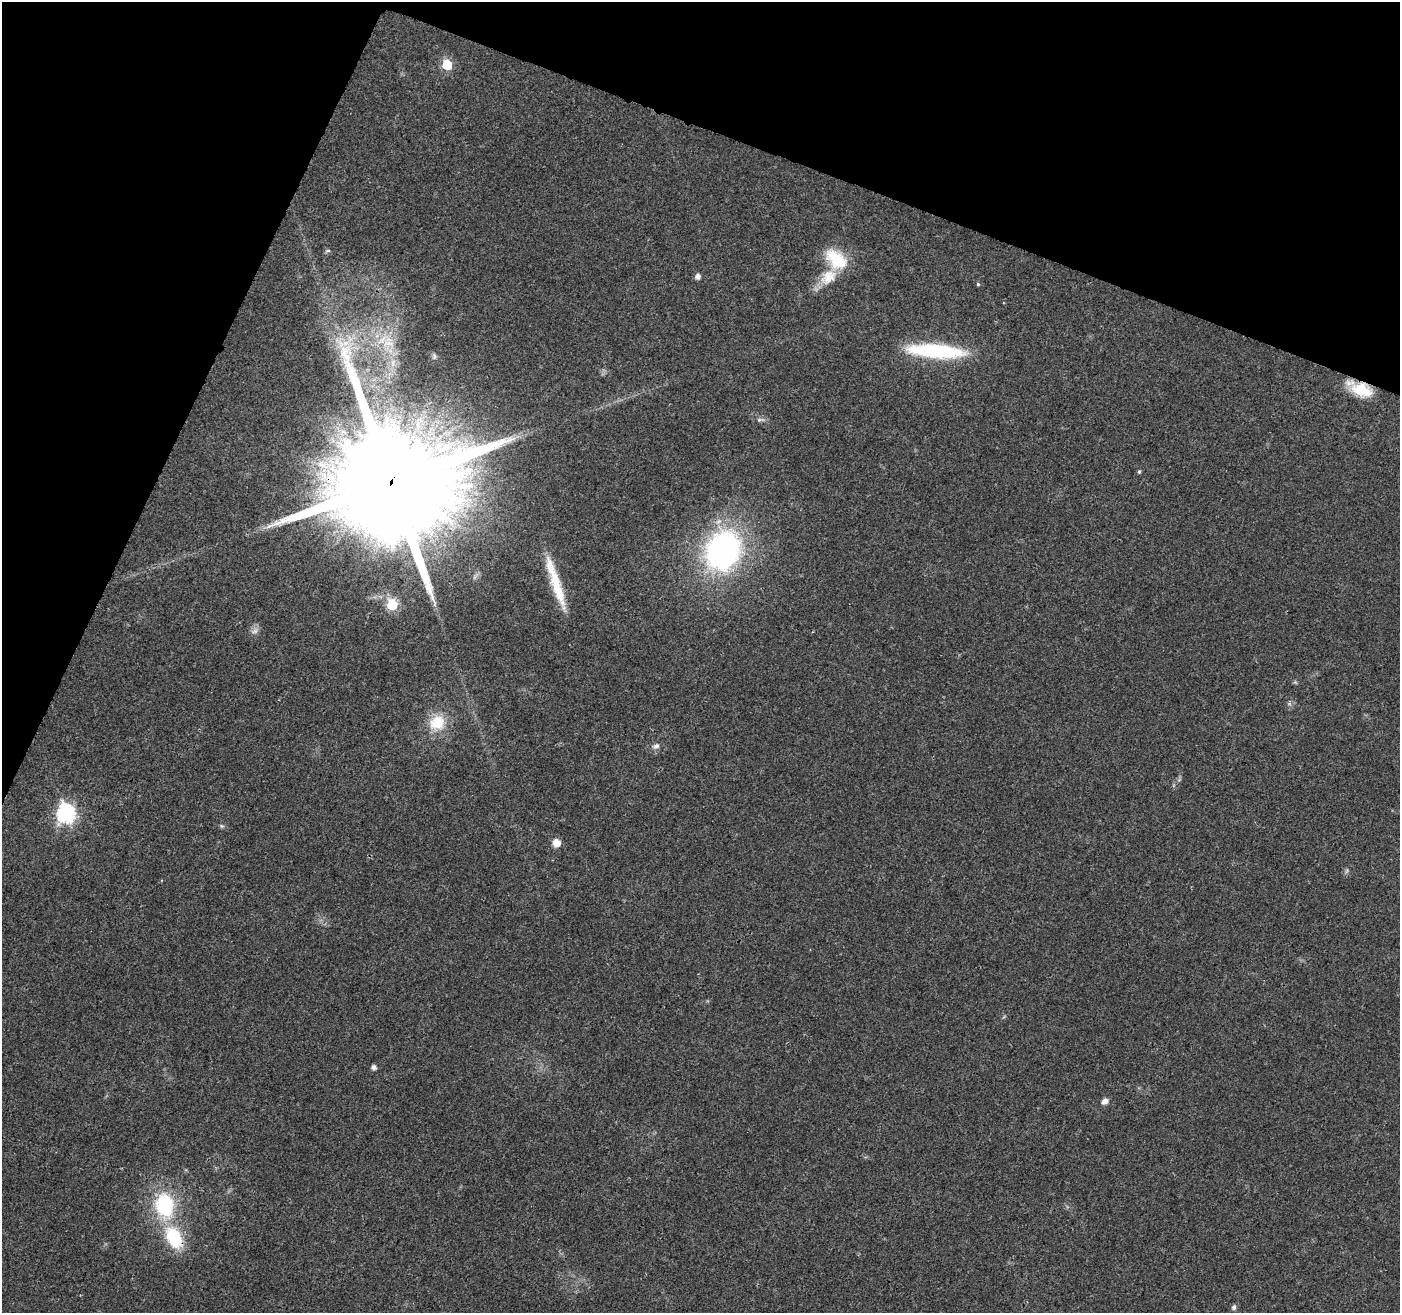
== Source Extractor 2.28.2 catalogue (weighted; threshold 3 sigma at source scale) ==
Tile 2 of 4 x 4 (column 2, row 1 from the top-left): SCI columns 1405-2802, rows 4146-5456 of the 5610 x 5733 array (HDU 1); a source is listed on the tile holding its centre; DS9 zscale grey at full resolution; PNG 1402 x 1315 px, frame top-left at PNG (2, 2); no overlay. Shown black and unused: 19% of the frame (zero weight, under 3 of 4 exposures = <1% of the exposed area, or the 3 px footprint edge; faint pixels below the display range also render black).
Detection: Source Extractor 2.28.2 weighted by HDU 2 'WHT'; one run over the whole footprint, this tile lists its part. Background 0.0249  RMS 0.0031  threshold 0.0141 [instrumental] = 3 sigma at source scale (4.5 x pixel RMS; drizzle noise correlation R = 1.50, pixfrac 1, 0.0396/0.0396 arcsec/px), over >= 5 px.
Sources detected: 30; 1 too faint to see at this stretch — not listed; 1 inside a brighter listed object's ellipse — not listed separately; the other 28 listed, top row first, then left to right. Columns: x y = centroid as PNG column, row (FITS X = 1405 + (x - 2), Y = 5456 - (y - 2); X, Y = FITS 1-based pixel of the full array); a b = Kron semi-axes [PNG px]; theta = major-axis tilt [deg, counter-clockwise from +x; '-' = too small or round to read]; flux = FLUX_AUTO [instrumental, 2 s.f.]
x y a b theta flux
447 65 6 6 - 18
328 251 7 4 8 0.47
836 260 31 19 -42 12
698 277 5 5 - 1.7
978 284 4 4 - 0.41
353 337 10 3 -69 1
388 342 25 20 78 12
936 351 70 16 -4 28
434 356 8 5 -81 0.61
1362 390 27 16 -19 9.8
760 420 13 5 -1 1
1139 472 5 4 - 0.49
391 482 34 30 64 14000
723 551 45 36 60 75
556 583 68 10 -72 13
392 605 6 6 - 27
254 631 11 8 22 1.4
437 723 21 19 34 9.5
656 746 10 8 22 1.3
66 813 8 7 - 110
222 826 6 5 - 0.52
556 843 8 8 - 3
1346 871 7 4 70 0.57
374 1067 5 4 - 1.3
1105 1101 9 7 28 1.4
164 1205 25 18 -83 26
174 1237 23 15 -62 18
1234 1307 6 5 - 0.99
Overlapping masked pixels (flux is a lower limit): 3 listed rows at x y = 1362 390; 391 482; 174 1237